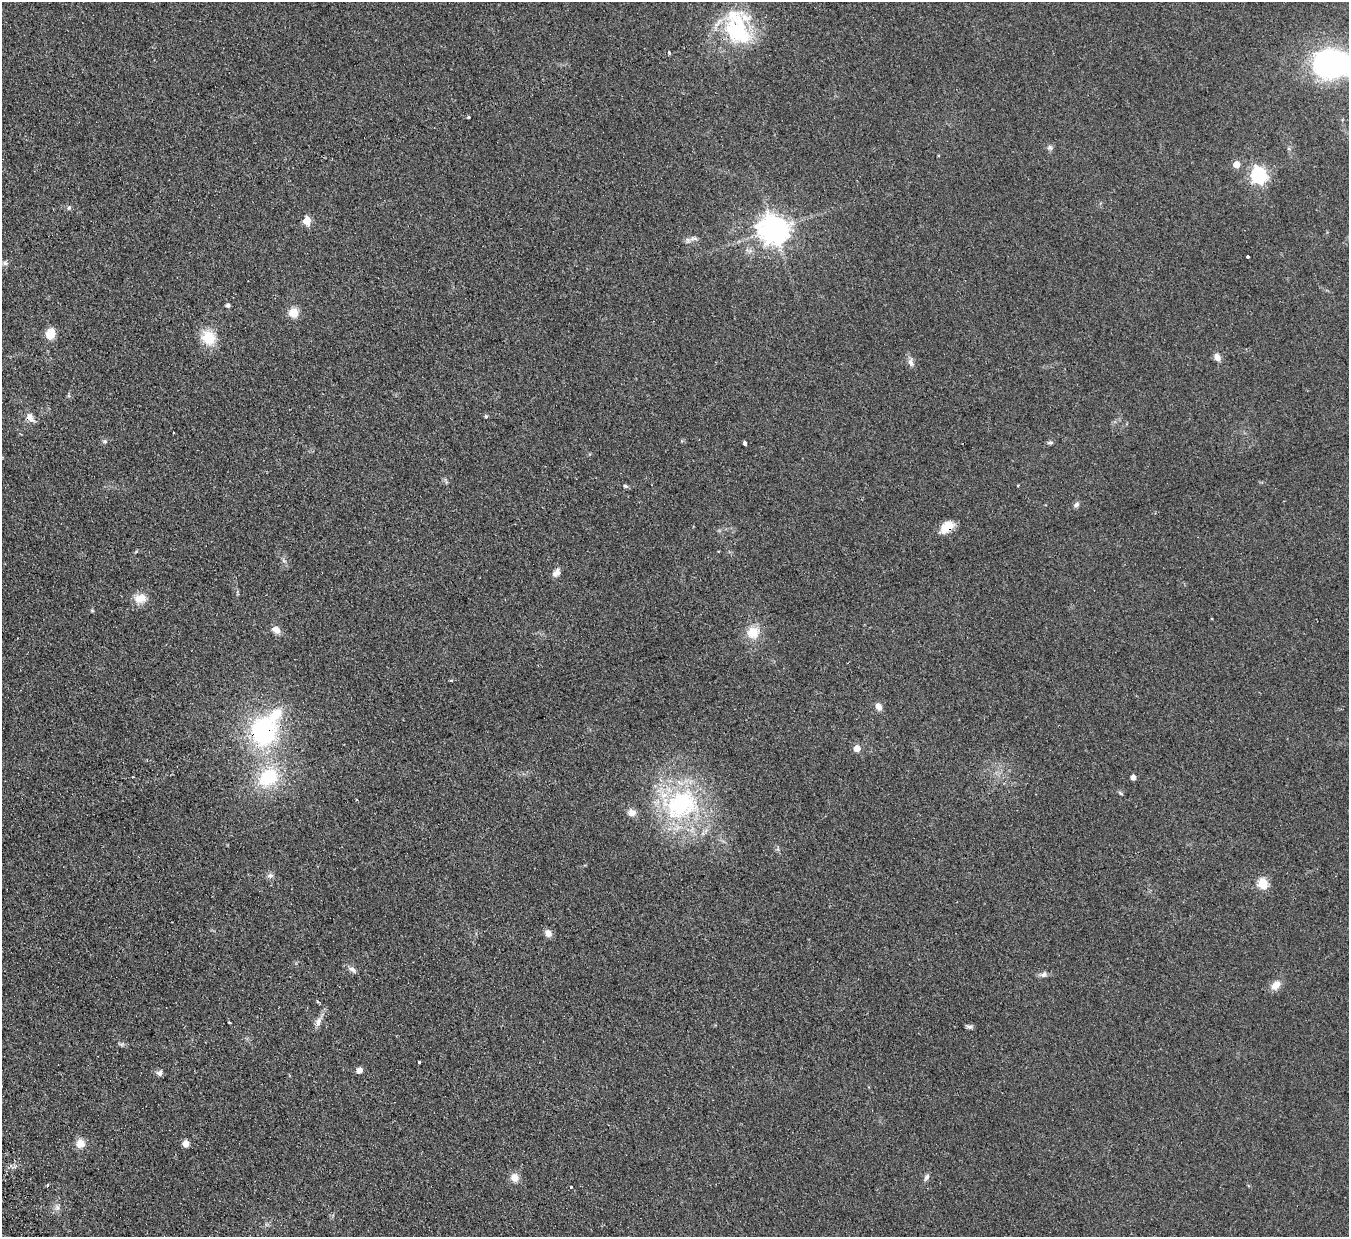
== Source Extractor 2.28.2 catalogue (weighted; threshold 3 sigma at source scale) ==
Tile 7 of 4 x 4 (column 3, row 2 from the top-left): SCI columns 2749-4095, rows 2771-4005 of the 5497 x 5414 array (HDU 1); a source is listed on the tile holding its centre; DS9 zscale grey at full resolution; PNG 1351 x 1239 px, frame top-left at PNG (2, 2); no overlay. Shown black and unused: <1% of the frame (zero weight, under 2 of 3 exposures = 3% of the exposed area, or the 3 px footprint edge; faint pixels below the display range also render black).
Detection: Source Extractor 2.28.2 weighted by HDU 2 'WHT'; one run over the whole footprint, this tile lists its part. Background 0.0736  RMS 0.0095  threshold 0.0427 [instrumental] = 3 sigma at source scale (4.5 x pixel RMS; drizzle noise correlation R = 1.50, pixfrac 1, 0.05/0.05 arcsec/px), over >= 5 px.
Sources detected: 65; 2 inside a brighter listed object's ellipse — not listed separately; the other 63 listed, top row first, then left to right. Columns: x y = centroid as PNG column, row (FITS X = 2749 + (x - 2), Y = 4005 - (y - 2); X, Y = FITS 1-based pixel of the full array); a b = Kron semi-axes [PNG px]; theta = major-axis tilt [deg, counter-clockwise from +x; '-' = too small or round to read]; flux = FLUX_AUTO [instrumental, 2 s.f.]
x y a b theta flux
737 29 50 29 -71 81
669 53 4 3 - 1.6
1332 63 37 27 -2 170
468 117 3 3 - 1.7
1050 148 8 6 -37 2.6
1236 164 5 5 - 12
1258 175 7 6 - 270
69 208 6 5 - 1.6
307 221 5 5 - 29
774 229 9 9 - 1200
688 240 8 5 -45 2.4
1248 256 3 3 - 7.2
5 263 8 5 0 2.5
228 305 4 4 - 2.7
293 313 5 5 - 47
50 334 10 8 78 15
208 338 15 14 - 24
1217 357 9 7 -61 5.3
911 363 11 7 -62 4.2
486 416 5 4 - 1.3
30 418 16 9 -52 6.3
105 441 7 5 -1 1.9
745 443 4 3 - 7.1
1050 443 8 5 1 1.8
1018 485 3 2 - 1.5
625 486 6 4 -18 1.7
1076 505 8 6 35 2.5
947 527 16 10 40 13
556 573 12 7 53 4.8
140 598 17 12 11 11
92 610 6 4 -2 0.98
276 630 10 7 -37 6.5
753 632 16 15 - 16
450 681 4 3 - 1.1
879 706 9 7 -55 5.3
263 731 30 26 82 120
857 748 5 5 - 13
133 777 3 3 - 1.6
268 777 29 23 37 50
1133 777 4 4 - 5.3
1121 793 7 4 -29 1.5
356 800 3 3 - 1
681 804 51 39 24 130
632 812 11 9 -27 5.7
270 876 8 6 0 2.9
1263 883 5 5 - 59
548 933 10 7 -54 5.2
352 969 12 6 -34 3.5
1043 974 9 7 33 3.2
1276 985 13 9 41 8
229 1022 4 2 - 1.6
318 1022 12 8 62 5.2
969 1027 9 4 -10 2.3
419 1062 3 3 - 2.5
359 1070 5 5 - 8
160 1073 8 7 - 3.1
80 1143 10 9 - 10
186 1144 5 5 - 13
514 1177 11 10 - 7.2
927 1177 9 6 63 2.9
47 1185 3 3 - 1.7
571 1187 3 3 - 2.4
57 1208 9 7 -89 3.4
Overlapping masked pixels (flux is a lower limit): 4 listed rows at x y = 737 29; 30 418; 947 527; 263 731
Isophote crosses this tile's border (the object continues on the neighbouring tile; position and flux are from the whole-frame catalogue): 1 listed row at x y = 1332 63